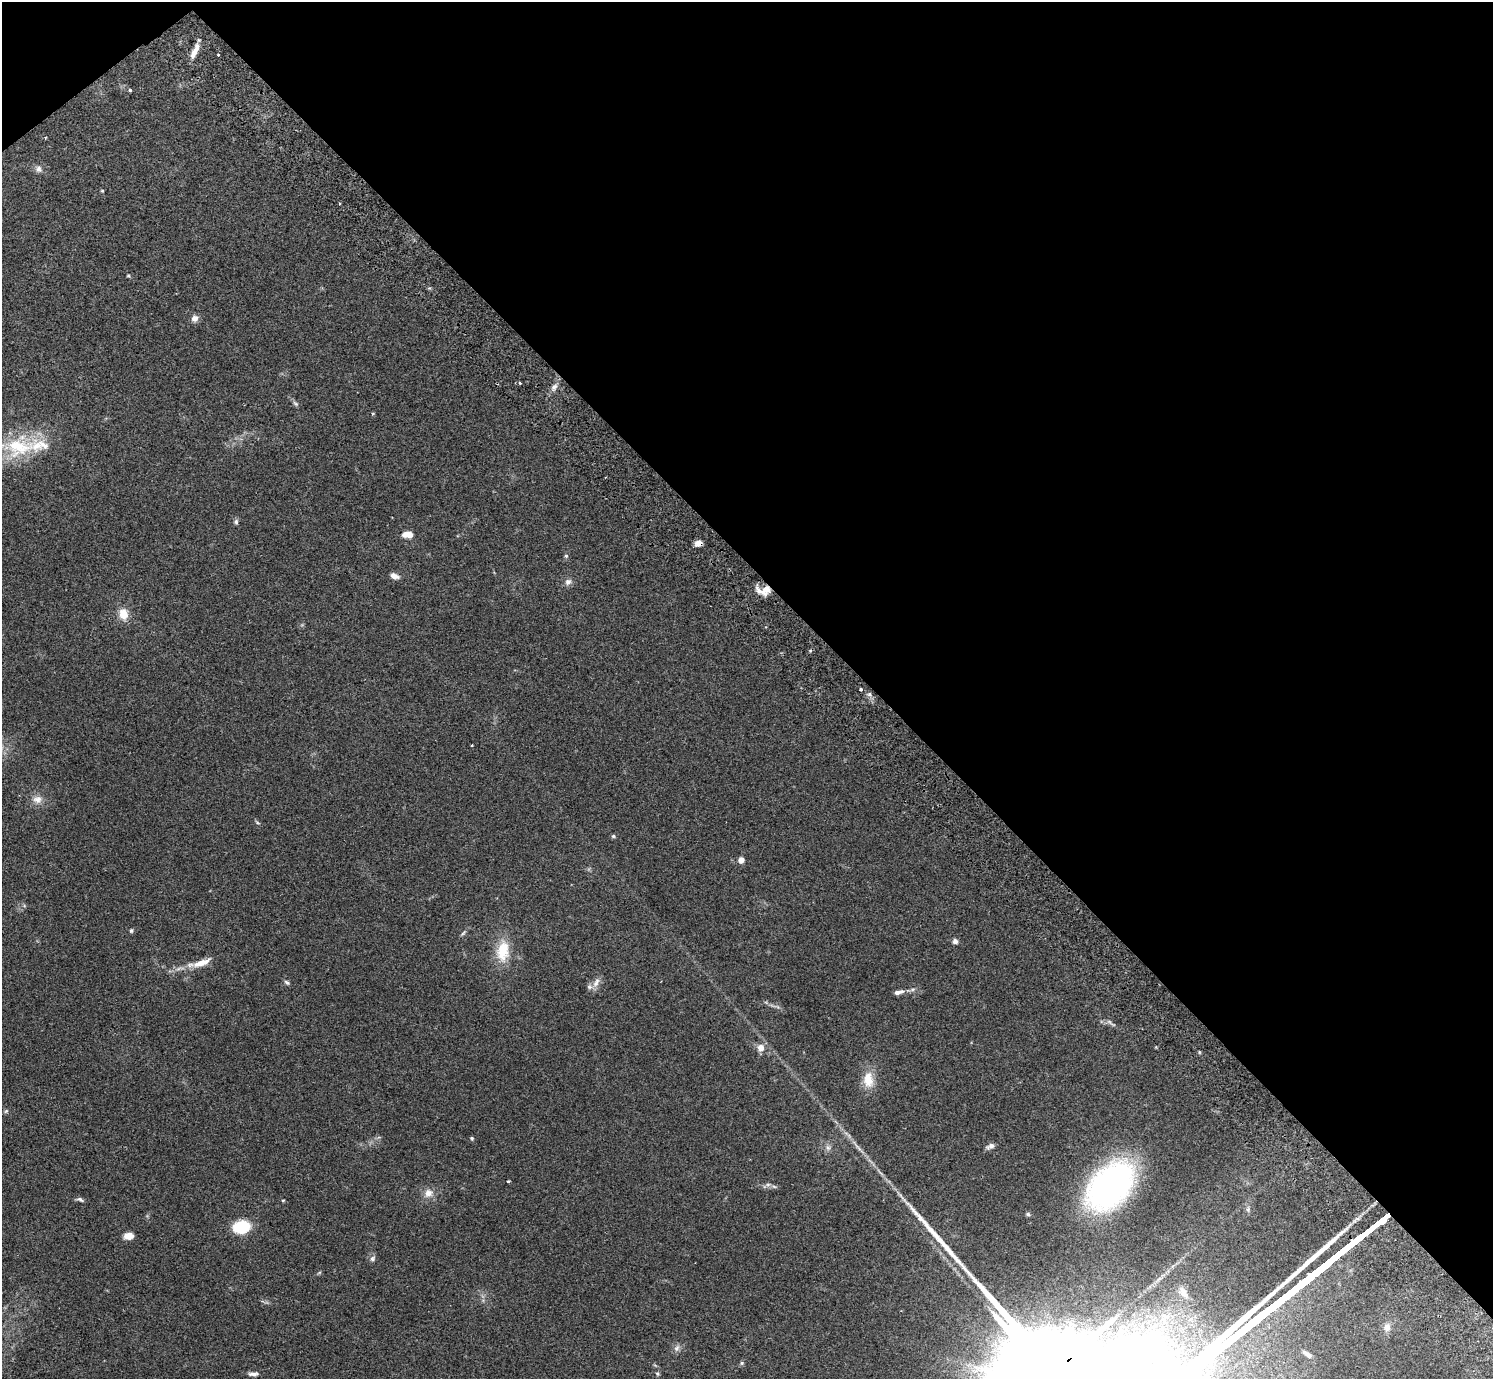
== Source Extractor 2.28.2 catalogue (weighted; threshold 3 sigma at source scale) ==
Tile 3 of 4 x 4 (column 3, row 1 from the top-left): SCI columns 3031-4521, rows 4333-5709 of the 6062 x 6050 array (HDU 1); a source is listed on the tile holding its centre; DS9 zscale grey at full resolution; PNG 1495 x 1381 px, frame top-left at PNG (2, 2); no overlay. Shown black and unused: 42% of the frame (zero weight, under 2 of 3 exposures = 3% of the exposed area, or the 3 px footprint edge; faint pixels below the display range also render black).
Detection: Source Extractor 2.28.2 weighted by HDU 2 'WHT'; one run over the whole footprint, this tile lists its part. Background 0.0986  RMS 0.009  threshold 0.0404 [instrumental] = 3 sigma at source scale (4.5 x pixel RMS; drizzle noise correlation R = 1.50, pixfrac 1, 0.05/0.05 arcsec/px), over >= 5 px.
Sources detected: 72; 2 cosmic-ray / hot-pixel residue — not listed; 3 inside a brighter listed object's ellipse — not listed separately; the other 67 listed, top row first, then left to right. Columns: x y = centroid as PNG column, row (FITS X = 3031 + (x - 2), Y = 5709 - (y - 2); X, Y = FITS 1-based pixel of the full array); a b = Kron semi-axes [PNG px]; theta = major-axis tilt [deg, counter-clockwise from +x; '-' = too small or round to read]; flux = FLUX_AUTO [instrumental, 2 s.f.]
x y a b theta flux
195 51 19 6 65 8
218 55 3 2 - 0.76
130 90 4 3 - 2
45 138 4 2 - 0.59
38 169 9 9 - 4
102 191 4 4 - 0.84
339 203 4 2 - 0.75
128 276 5 4 - 1
195 318 8 8 - 4.8
520 383 3 3 - 1.1
554 387 10 7 46 4.1
295 404 9 6 -40 1.9
373 413 5 3 - 0.65
18 446 46 31 5 63
236 522 7 6 - 2
408 534 8 5 1 14
698 543 8 6 9 5.3
566 556 5 5 - 1.3
394 576 9 6 -19 5.5
568 582 9 8 - 3.8
766 590 14 10 63 8.5
123 614 16 11 -80 11
861 689 3 3 - 2.2
869 694 8 6 -45 2.7
37 799 14 11 -8 7.5
257 822 8 4 -36 1.3
613 836 6 5 - 1.3
741 860 6 6 - 5.6
131 931 5 5 - 1.4
463 933 11 4 49 1.8
955 941 6 6 - 3.1
503 951 28 16 84 26
202 963 27 8 22 13
287 982 8 5 -36 1.8
596 983 16 7 63 5.6
899 992 15 6 13 4.8
775 1006 20 3 -13 2.8
1111 1023 17 4 -33 3.2
761 1048 9 8 - 7.3
1199 1052 5 3 - 0.79
868 1080 23 14 -86 16
6 1111 5 5 - 1.2
472 1138 5 4 - 1.2
857 1146 29 3 -50 7.5
990 1146 11 6 22 3.5
828 1148 9 7 -58 3.3
508 1181 3 3 - 1.1
774 1186 10 4 -11 2.3
1110 1186 43 27 47 310
428 1193 13 12 - 7.7
900 1196 20 2 -49 3.8
80 1199 10 5 -23 2.1
283 1200 4 3 - 0.82
1248 1209 7 5 89 1.8
1028 1214 6 5 - 1.6
241 1227 13 9 10 49
128 1236 9 6 8 8.1
373 1259 8 7 - 2.6
319 1273 6 4 20 1
1183 1292 16 8 -60 5.9
1387 1327 12 10 84 5.6
677 1348 11 7 61 3.6
1307 1354 13 5 -34 4.5
742 1363 5 5 - 1.5
253 1374 13 5 2 3.5
657 1374 6 5 - 1.3
1047 1377 49 21 37 40000
Overlapping masked pixels (flux is a lower limit): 3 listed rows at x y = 698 543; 766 590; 1047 1377
Isophote crosses this tile's border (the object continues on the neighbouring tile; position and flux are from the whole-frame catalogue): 1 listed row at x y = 1047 1377